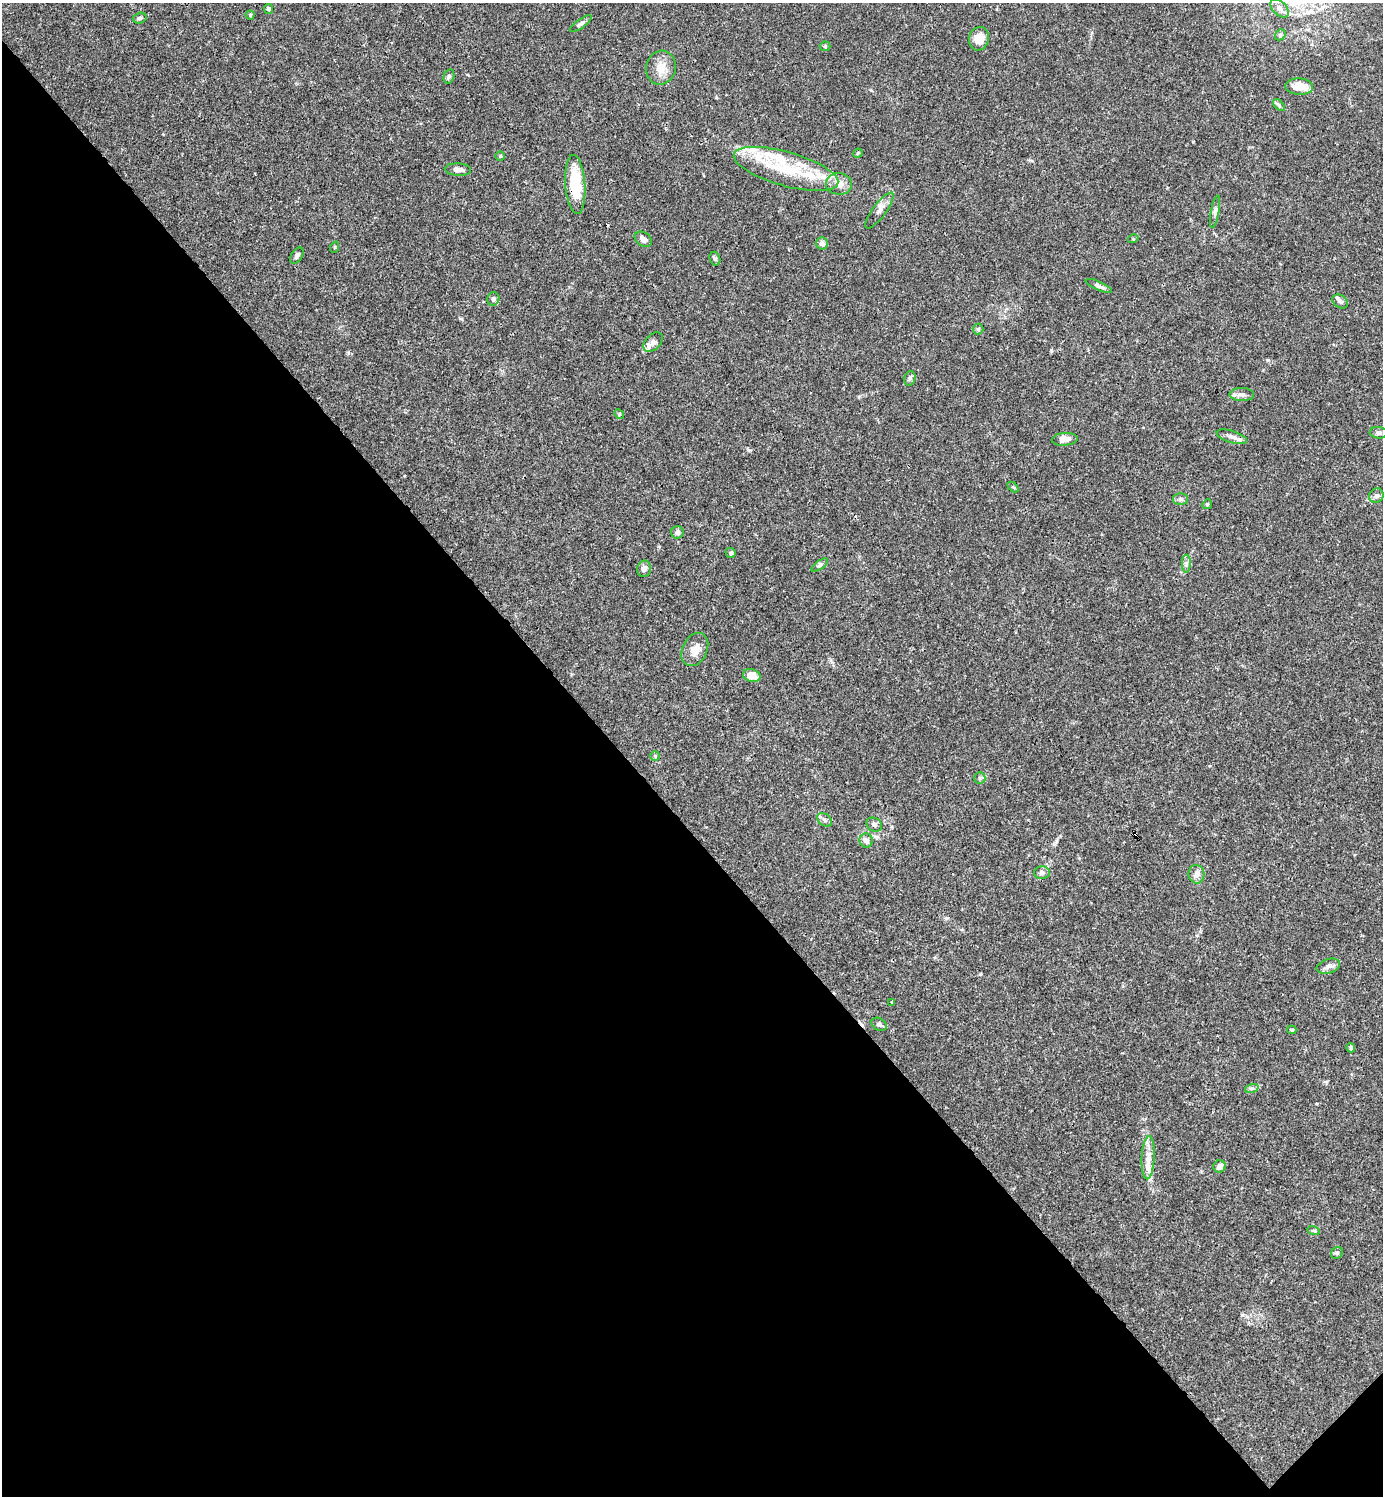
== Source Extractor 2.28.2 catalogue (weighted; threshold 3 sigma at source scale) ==
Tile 14 of 4 x 4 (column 2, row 4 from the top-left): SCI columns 1681-3061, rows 1-1494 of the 5981 x 5982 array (HDU 1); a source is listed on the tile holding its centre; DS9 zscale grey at full resolution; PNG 1385 x 1498 px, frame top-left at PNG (2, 3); each listed source drawn as its Kron ellipse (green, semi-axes under 4 px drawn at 4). Shown black and unused: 45% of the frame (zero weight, under 3 of 4 exposures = <1% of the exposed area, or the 3 px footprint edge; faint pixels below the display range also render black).
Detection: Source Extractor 2.28.2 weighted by HDU 2 'WHT'; one run over the whole footprint, this tile lists its part. Background 0.015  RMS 0.0022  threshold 0.00979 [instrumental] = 3 sigma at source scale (4.5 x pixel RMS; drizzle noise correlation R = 1.50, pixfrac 1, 0.05/0.05 arcsec/px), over >= 5 px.
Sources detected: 74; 1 cosmic-ray / hot-pixel residue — neither listed nor drawn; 8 inside a brighter listed object's ellipse — not listed separately; the other 65 listed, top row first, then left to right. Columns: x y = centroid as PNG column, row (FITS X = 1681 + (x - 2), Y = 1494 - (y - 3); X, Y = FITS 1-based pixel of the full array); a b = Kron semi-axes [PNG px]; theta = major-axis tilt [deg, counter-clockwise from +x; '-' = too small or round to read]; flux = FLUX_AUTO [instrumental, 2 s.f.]
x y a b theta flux
1279 8 11 6 -45 1.2
269 9 5 4 - 0.47
250 15 4 4 - 0.27
140 18 7 5 17 0.4
581 24 13 4 36 0.62
1280 35 6 4 48 0.36
979 39 12 10 76 2.8
825 46 5 5 - 0.28
661 68 17 15 76 2.8
449 76 7 5 74 0.43
1299 87 14 8 -2 2.8
1279 105 7 4 -46 0.38
858 153 5 3 - 0.2
500 156 4 4 - 0.26
786 169 54 17 -16 12
458 170 13 6 -3 1.5
575 184 29 10 -86 9
839 184 13 11 -7 1.9
879 210 22 6 54 1.4
1215 212 16 4 79 0.68
643 239 9 6 -36 1.1
1133 239 5 3 - 0.2
822 243 6 5 - 0.92
335 247 6 3 71 0.22
297 256 9 5 57 0.64
715 259 7 5 -74 0.41
1099 286 14 4 -24 0.74
493 299 7 6 - 0.56
1340 301 8 6 -32 0.6
978 329 5 5 - 0.35
653 342 11 7 47 0.99
910 378 7 5 75 0.44
1242 394 12 7 -1 0.93
619 414 5 4 - 0.26
1378 433 9 6 -4 0.89
1232 437 16 6 -18 1.1
1065 439 13 6 5 1.7
1013 487 6 4 -43 0.26
1376 496 7 6 - 0.7
1181 499 7 6 - 0.52
1207 504 5 4 - 0.27
677 532 6 6 - 0.68
731 553 5 5 - 0.38
1186 564 9 4 90 0.56
820 565 9 4 34 0.41
644 569 8 7 - 0.84
695 649 17 12 64 2.1
752 675 9 6 -14 2.5
655 756 5 5 - 0.27
980 778 6 5 - 0.41
824 820 8 5 -41 0.65
874 825 8 6 -30 0.66
866 840 7 6 - 0.91
1042 873 8 6 2 0.6
1196 874 9 8 - 1
1328 966 12 7 17 0.96
892 1002 4 3 - 0.22
879 1024 8 6 -31 0.57
1292 1030 4 3 - 0.31
1351 1048 5 4 - 0.56
1252 1088 7 4 18 0.44
1148 1158 21 6 87 2.1
1219 1166 6 6 - 1.2
1313 1230 6 4 -19 0.3
1337 1253 6 5 - 0.36
Overlapping masked pixels (flux is a lower limit): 1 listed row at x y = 575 184
Unlisted compact peaks at least as high as the median listed source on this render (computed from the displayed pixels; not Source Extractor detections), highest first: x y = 1051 350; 748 450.